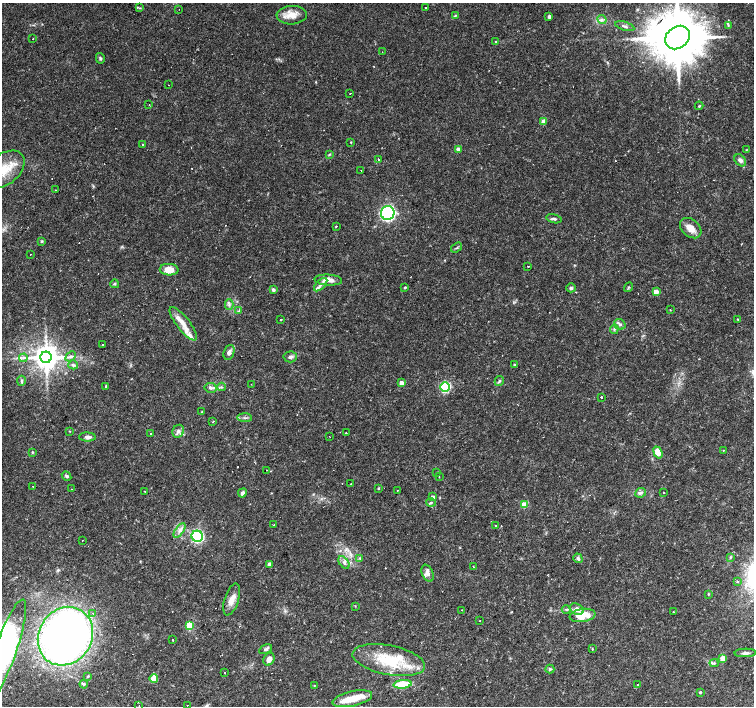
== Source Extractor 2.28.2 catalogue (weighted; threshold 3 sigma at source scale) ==
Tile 7 of 4 x 4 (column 3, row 2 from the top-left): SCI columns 3007-4509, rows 3045-4451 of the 6011 x 6021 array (HDU 1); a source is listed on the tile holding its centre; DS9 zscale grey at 2 x 2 block average (1 PNG px = mean of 2 x 2 image px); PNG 756 x 708 px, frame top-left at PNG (2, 3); each listed source drawn as its Kron ellipse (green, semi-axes under 4 px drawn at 4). Shown black and unused: <1% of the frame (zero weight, under 2 of 3 exposures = <1% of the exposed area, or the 3 px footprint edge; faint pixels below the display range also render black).
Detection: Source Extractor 2.28.2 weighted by HDU 2 'WHT'; one run over the whole footprint, this tile lists its part. Background 0.032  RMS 0.0033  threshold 0.0146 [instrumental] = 3 sigma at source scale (4.5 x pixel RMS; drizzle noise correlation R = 1.50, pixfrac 1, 0.0396/0.0396 arcsec/px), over >= 5 px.
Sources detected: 169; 16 cosmic-ray / hot-pixel residue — neither listed nor drawn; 8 inside a brighter listed object's ellipse — not listed separately; the other 145 listed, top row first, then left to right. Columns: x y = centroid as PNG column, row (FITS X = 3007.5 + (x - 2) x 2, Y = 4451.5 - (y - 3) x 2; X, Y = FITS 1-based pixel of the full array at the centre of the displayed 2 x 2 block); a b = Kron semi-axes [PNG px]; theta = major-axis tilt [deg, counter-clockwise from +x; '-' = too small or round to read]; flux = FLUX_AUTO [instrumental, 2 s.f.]
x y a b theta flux
140 8 3 2 - 0.61
425 8 2 2 - 0.86
179 9 2 2 - 0.27
292 15 15 9 2 9.2
455 15 3 3 - 0.68
549 17 3 3 - 1.7
602 20 5 2 - 0.9
728 25 4 2 - 0.75
625 26 10 3 -17 2
677 38 13 10 38 6900
33 39 2 2 - 1.3
495 41 2 2 - 0.86
382 52 2 2 - 0.3
100 58 5 4 - 1.2
168 85 2 2 - 0.19
350 93 2 2 - 1.2
149 105 2 2 - 0.31
699 106 4 3 - 0.76
544 122 3 3 - 6.4
351 142 2 2 - 0.5
143 145 2 2 - 1.4
458 149 3 2 - 8.7
746 150 2 2 - 0.4
330 154 4 3 - 0.72
378 159 2 2 - 1.3
740 160 7 5 -47 2.8
4 169 23 15 40 20
361 170 2 2 - 1
55 190 2 2 - 0.31
388 213 7 7 - 130
554 219 8 3 -14 1.6
336 226 2 2 - 3.2
691 228 12 8 -41 8.4
42 241 4 3 - 0.79
457 248 6 2 35 1.1
30 254 2 2 - 0.75
528 266 2 2 - 0.78
169 270 9 6 -3 9.7
328 280 14 5 -4 7.2
115 284 4 3 - 0.82
321 285 8 4 46 2.8
405 287 3 3 - 0.75
628 287 5 3 - 0.85
571 288 5 4 - 1.6
273 290 4 3 - 2
656 292 4 4 - 4.6
229 305 5 2 - 1.4
670 310 2 2 - 0.37
239 311 4 2 - 0.74
738 319 3 2 - 0.62
281 320 2 2 - 1.5
183 324 20 6 -52 9.6
620 324 6 5 - 2.2
614 329 5 3 - 1.1
102 345 2 2 - 2.3
229 352 8 5 69 3.1
71 356 6 3 43 1.5
46 357 5 5 - 1200
290 357 7 5 3 2.4
23 358 4 3 - 1.3
73 365 5 4 - 1.5
514 365 3 3 - 0.72
21 381 5 3 - 1.2
499 381 5 3 - 1.2
401 383 3 3 - 4.5
251 384 2 2 - 0.32
106 386 2 2 - 3
221 387 4 3 - 0.97
445 387 5 5 - 69
211 388 6 5 - 2.2
601 397 2 2 - 1.9
202 412 3 2 - 0.37
245 418 7 2 -2 1.4
213 422 3 2 - 0.77
70 431 3 2 - 0.4
178 431 7 5 58 3.2
346 433 2 2 - 0.45
150 434 2 2 - 5.6
329 436 2 2 - 0.35
87 437 8 4 -3 3
723 450 3 2 - 0.44
32 452 3 3 - 0.76
658 452 6 4 -69 7.5
266 470 2 2 - 0.96
436 472 2 2 - 0.3
66 476 5 3 - 1.5
439 477 2 2 - 0.31
351 484 3 2 - 0.45
33 486 2 2 - 0.33
378 488 3 2 - 0.84
71 489 2 2 - 0.35
397 490 2 2 - 0.32
145 492 2 2 - 1.8
242 493 5 3 - 2.3
641 493 6 4 26 2.1
664 493 3 2 - 0.51
433 497 3 3 - 3.9
431 503 5 3 - 1
524 505 3 3 - 22
274 525 2 2 - 0.98
495 525 2 2 - 1.5
180 531 8 3 55 2.7
197 536 6 5 - 77
82 540 2 2 - 1
730 557 4 3 - 0.75
360 558 3 3 - 0.92
578 558 5 4 - 1.8
344 562 7 4 -53 2.5
269 564 3 3 - 4.1
473 567 2 2 - 0.57
427 573 9 5 -66 3.6
737 582 3 2 - 0.54
708 594 3 3 - 0.56
232 599 17 7 72 7.1
355 606 3 2 - 0.51
566 609 4 3 - 1.1
577 609 7 5 -25 4.2
462 610 2 2 - 0.52
673 612 2 2 - 0.8
93 613 3 2 - 0.75
582 615 13 6 9 19
480 621 2 2 - 0.68
190 626 3 3 - 42
65 636 30 26 58 460
172 640 2 2 - 1.7
265 649 7 3 27 1.5
592 649 3 2 - 0.5
5 651 55 11 70 100
745 653 10 3 2 2.3
723 658 4 3 - 7.6
269 659 7 5 62 4.6
389 660 37 14 -11 37
714 663 4 3 - 1.3
550 669 4 3 - 0.96
224 673 2 2 - 2.5
88 676 4 3 - 0.83
154 678 4 4 - 11
84 684 4 3 - 1.2
403 684 9 4 5 22
638 685 2 2 - 4.9
314 686 2 2 - 0.48
700 692 3 2 - 1
352 699 20 7 13 13
187 705 2 2 - 0.63
139 706 2 2 - 0.45
Isophote crosses this tile's border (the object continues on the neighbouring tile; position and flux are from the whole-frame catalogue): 3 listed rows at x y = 677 38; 4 169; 5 651
Diffuse or blended objects may show on this block-average render without a row.